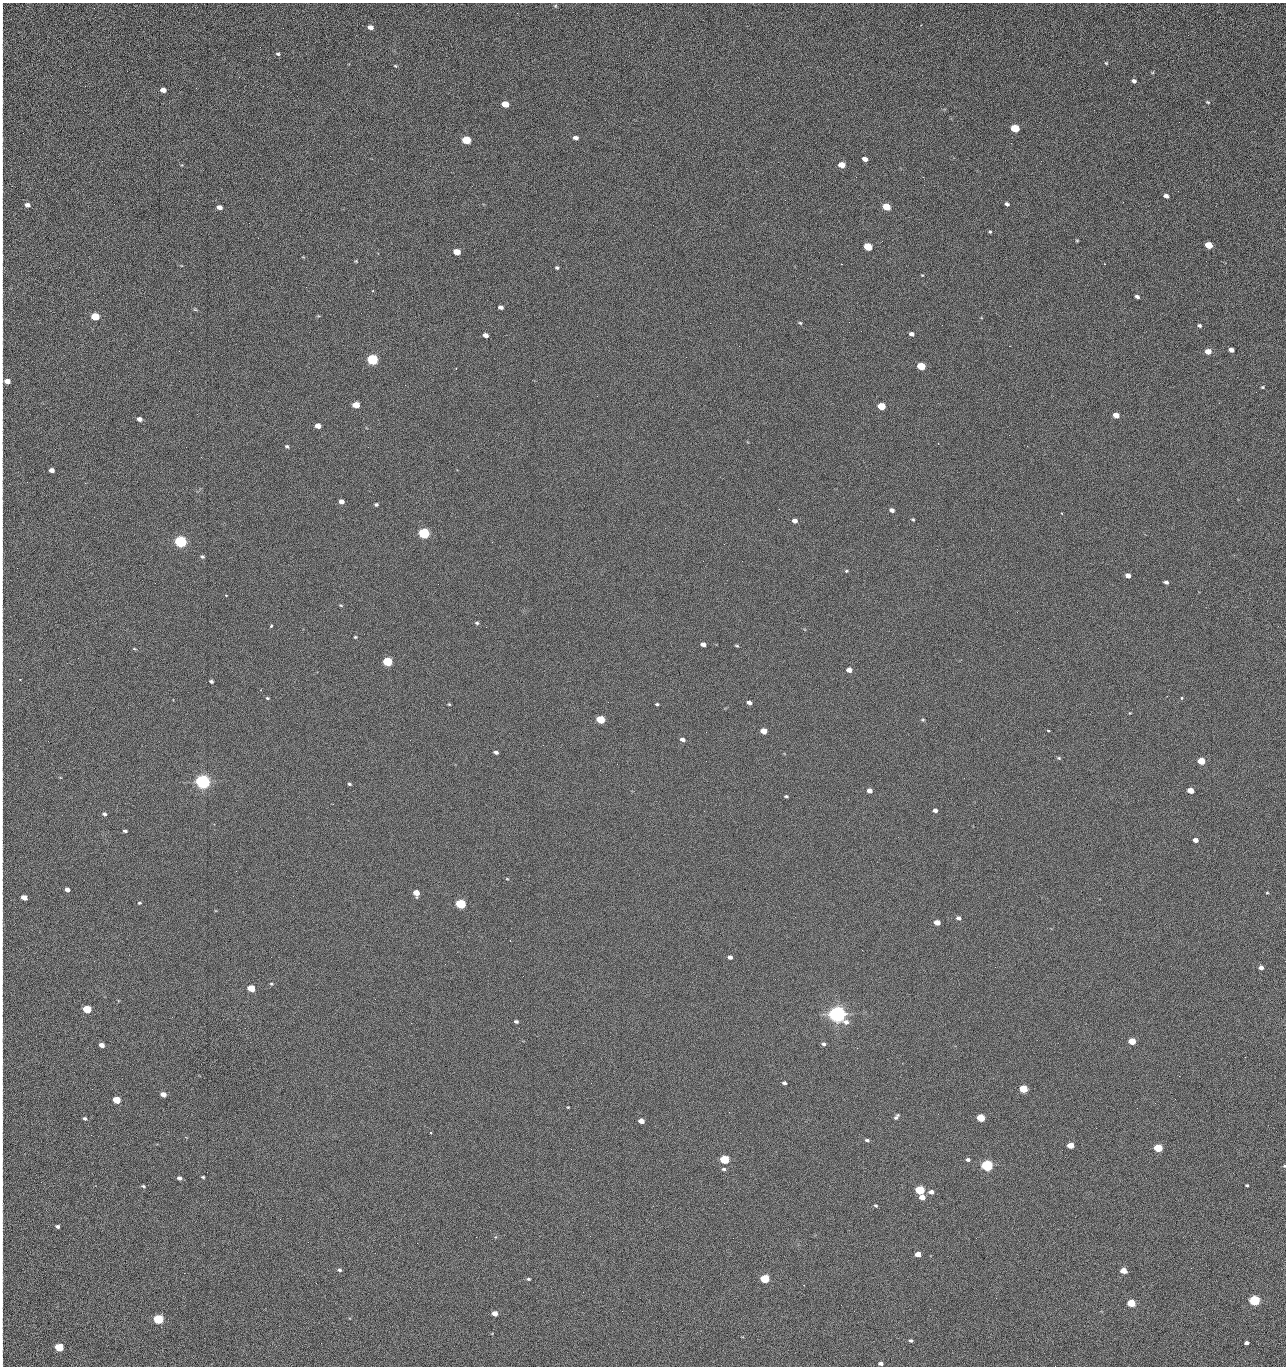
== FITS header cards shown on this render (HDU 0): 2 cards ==
NAXIS1  =                 1284 /fastest changing axis
NAXIS2  =                 1364 /next to fastest changing axis

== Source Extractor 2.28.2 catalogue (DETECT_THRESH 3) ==
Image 1284 x 1364 px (HDU 0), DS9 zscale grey, 1 PNG px = 1 image px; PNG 1288 x 1368 px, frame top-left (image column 1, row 1364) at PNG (2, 3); no overlay
Background 123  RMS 14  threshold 43.4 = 3 sigma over >= 5 px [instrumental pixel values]
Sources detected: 226; all 226 listed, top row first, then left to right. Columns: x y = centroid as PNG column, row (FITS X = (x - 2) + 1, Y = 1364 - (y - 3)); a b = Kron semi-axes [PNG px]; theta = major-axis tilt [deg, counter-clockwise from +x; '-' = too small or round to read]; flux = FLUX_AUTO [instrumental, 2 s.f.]
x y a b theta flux
555 6 5 5 - 1.2e+03
370 27 6 4 -15 5.2e+03
2 32 17 2 90 2.5e+03
1188 35 2 2 - 1.2e+03
278 54 5 5 - 1.8e+03
1106 63 5 4 - 1.0e+03
395 66 5 4 - 1.1e+03
1134 81 5 4 - 2.7e+03
2 83 19 2 90 3.4e+03
163 90 5 4 - 8.5e+03
2 101 12 2 90 2.0e+03
1208 102 5 4 - 1.1e+03
505 104 5 4 - 2.3e+04
1179 122 2 2 - 1.1e+03
1015 128 6 5 - 4.4e+04
576 138 5 4 - 3.7e+03
2 139 13 2 90 2.4e+03
466 140 6 4 -15 5.4e+04
865 159 5 4 - 6.0e+03
1041 161 3 2 - 1.9e+03
2 165 12 2 90 2.3e+03
841 165 5 4 - 1.6e+04
856 177 2 2 - 2.3e+03
923 177 2 2 - 1.8e+04
1166 196 5 4 - 3.7e+03
1123 202 2 2 - 8.6e+02
1007 204 5 4 - 2.5e+03
27 205 5 4 - 4.8e+03
219 207 5 4 - 5.9e+03
886 207 6 4 -20 2.9e+04
2 213 19 2 90 2.9e+03
990 232 3 3 - 3.6e+03
1077 240 5 3 - 9.1e+02
1209 245 5 4 - 2.4e+04
868 247 6 4 -21 4.2e+04
457 252 5 4 - 2.0e+04
2 258 19 2 90 3.4e+03
356 261 4 3 - 9.0e+02
841 264 2 2 - 2.7e+04
557 268 4 4 - 1.6e+03
922 275 3 3 - 7.3e+02
306 287 2 2 - 7.4e+02
2 291 9 2 90 1.4e+03
373 291 3 3 - 8.1e+02
1137 297 4 3 - 2.7e+03
500 307 5 4 - 3.3e+03
195 309 5 5 - 1.2e+03
95 316 5 4 - 5.2e+04
2 319 8 3 90 1.6e+03
849 322 2 2 - 6.6e+02
710 323 2 2 - 3.2e+03
800 323 5 4 - 1.3e+03
1199 325 4 3 - 2.0e+03
2 332 12 2 90 2.3e+03
912 334 5 4 - 3.6e+03
485 335 5 4 - 5.2e+03
739 346 2 2 - 4.2e+02
1231 350 5 4 - 4.4e+03
1208 352 5 4 - 1.0e+04
372 359 6 5 - 1.6e+05
921 366 5 4 - 4.0e+04
456 368 2 2 - 5.1e+02
7 381 6 4 -28 1.2e+04
1262 387 4 3 - 1.1e+03
1256 392 2 2 - 1.4e+03
356 405 5 4 - 2.0e+04
881 406 5 4 - 3.3e+04
2 415 14 2 90 2.3e+03
1116 415 5 4 - 9.8e+03
139 419 5 4 - 4.9e+03
318 426 5 4 - 9.3e+03
1009 435 2 2 - 3.4e+03
287 446 5 5 - 1.8e+03
1027 446 2 2 - 5.7e+02
186 447 2 2 - 3.1e+03
2 454 11 2 90 1.8e+03
52 470 5 4 - 5.9e+03
85 483 3 2 - 1.2e+03
341 501 5 4 - 5.1e+03
2 502 10 2 90 1.7e+03
376 505 4 4 - 1.6e+03
779 509 2 2 - 5.7e+02
892 510 5 4 - 3.5e+03
1062 513 2 2 - 8.4e+02
913 519 4 4 - 1.1e+03
795 521 5 4 - 4.8e+03
424 533 6 5 - 2.0e+05
180 542 5 5 - 3.2e+05
492 542 2 2 - 2.7e+03
2 551 15 2 90 2.6e+03
202 557 5 5 - 1.8e+03
742 561 2 2 - 6.3e+02
846 571 5 4 - 1.1e+03
2 572 17 2 90 2.7e+03
1128 576 5 4 - 5.4e+03
1166 582 4 3 - 2.3e+03
226 595 3 2 - 8.4e+02
341 605 6 3 -19 1.1e+03
477 623 5 4 - 1.6e+03
271 626 3 3 - 3.2e+03
355 637 4 3 - 1.1e+03
703 644 5 4 - 5.1e+03
737 646 5 3 - 1.1e+03
134 649 7 3 -8 1.1e+03
2 656 11 2 90 1.8e+03
387 662 5 5 - 9.1e+04
849 670 5 4 - 7.4e+03
20 680 3 2 - 6.3e+02
211 681 4 3 - 2.0e+03
267 698 4 3 - 1.1e+03
1182 698 3 3 - 2.2e+03
2 701 7 2 90 9.9e+02
749 703 5 4 - 4.0e+03
449 704 4 3 - 9.5e+02
657 704 4 3 - 1.3e+03
1130 713 4 3 - 7.3e+02
600 720 5 4 - 4.8e+04
923 720 5 3 - 1.2e+03
763 731 5 4 - 1.5e+04
1048 731 3 3 - 2.7e+03
706 732 3 2 - 8.0e+02
682 740 5 4 - 3.7e+03
543 745 2 2 - 3.2e+03
496 752 5 3 - 2.7e+03
1059 758 5 4 - 1.4e+03
706 761 2 2 - 2.0e+03
1201 761 5 4 - 2.7e+04
2 775 12 2 90 2.0e+03
203 782 6 5 - 7.1e+05
349 784 4 3 - 1.3e+03
869 791 5 4 - 5.8e+03
1190 791 5 4 - 1.3e+04
786 796 4 3 - 1.3e+03
935 810 4 4 - 3.9e+03
104 814 5 4 - 2.1e+03
125 831 4 3 - 2.0e+03
1195 840 4 4 - 5.8e+03
507 879 5 3 - 8.4e+02
67 889 5 4 - 5.4e+03
416 893 5 5 - 1.3e+04
1267 893 3 3 - 8.8e+02
24 897 5 4 - 9.8e+03
139 903 5 4 - 1.1e+03
461 904 5 5 - 1.3e+05
2 914 11 2 90 1.8e+03
958 918 5 4 - 2.9e+03
937 922 5 4 - 9.6e+03
2 939 11 2 90 1.8e+03
730 957 4 4 - 3.4e+03
1261 967 4 4 - 4.4e+03
2 971 14 2 90 2.4e+03
523 976 2 2 - 2.0e+03
271 984 5 4 - 1.2e+03
251 988 5 4 - 3.3e+04
87 1009 5 4 - 5.3e+04
837 1014 6 5 - 1.1e+06
516 1021 4 3 - 2.0e+03
411 1023 2 2 - 5.5e+03
1132 1041 5 4 - 2.9e+04
823 1044 5 4 - 2.3e+03
101 1045 5 4 - 6.3e+03
857 1048 2 2 - 1.5e+03
1245 1057 3 2 - 2.0e+03
2 1061 12 2 90 2.2e+03
1179 1076 2 2 - 2.7e+03
784 1083 4 3 - 2.2e+03
1023 1089 5 4 - 4.8e+04
163 1094 5 4 - 7.4e+03
116 1100 5 4 - 3.2e+04
1155 1103 3 2 - 9.7e+02
568 1107 3 2 - 7.3e+02
729 1112 3 2 - 1.1e+03
2 1117 11 2 90 2.1e+03
896 1117 8 4 51 2.5e+03
85 1118 4 4 - 1.9e+03
981 1118 5 4 - 4.4e+04
641 1121 5 4 - 8.7e+03
430 1132 3 3 - 1.3e+03
91 1135 2 2 - 2.6e+03
867 1140 6 4 -15 2.0e+03
1070 1145 5 4 - 1.7e+04
1158 1148 5 4 - 5.9e+04
571 1149 2 2 - 9.2e+02
2 1159 12 2 90 2.0e+03
724 1159 5 4 - 7.9e+04
968 1160 5 4 - 2.2e+03
987 1165 5 5 - 2.8e+05
1284 1166 4 3 - 8.4e+02
724 1169 6 4 -2 1.7e+03
203 1177 4 3 - 1.2e+03
179 1178 4 4 - 2.8e+03
2 1182 13 2 90 1.9e+03
1247 1185 3 3 - 1.2e+03
143 1186 5 3 - 1.4e+03
920 1190 5 4 - 8.4e+04
931 1192 6 5 - 4.0e+03
922 1197 5 4 - 9.6e+03
876 1206 4 4 - 1.4e+03
280 1219 2 2 - 2.2e+03
57 1226 4 3 - 2.1e+03
2 1236 19 2 90 2.8e+03
476 1237 2 2 - 7.0e+03
308 1242 2 2 - 1.8e+03
417 1243 2 2 - 5.4e+03
918 1254 5 4 - 9.0e+03
339 1270 5 5 - 1.8e+03
1123 1271 5 4 - 1.4e+04
2 1276 10 2 90 1.9e+03
528 1279 5 4 - 1.5e+03
765 1279 5 4 - 8.0e+04
583 1292 2 2 - 4.9e+02
996 1298 2 2 - 2.8e+03
1254 1300 5 5 - 1.9e+05
2 1301 9 2 90 1.6e+03
1131 1303 5 4 - 4.7e+04
622 1311 3 2 - 7.6e+02
495 1313 5 4 - 7.9e+03
2 1315 9 2 90 1.3e+03
158 1319 5 5 - 1.0e+05
910 1340 4 3 - 2.0e+03
321 1343 2 2 - 1.4e+03
1246 1343 4 4 - 3.3e+03
59 1347 5 4 - 5.4e+04
2 1348 10 2 90 1.4e+03
880 1363 4 3 - 3.2e+03
1055 1366 2 2 - 2.0e+03
At the frame edge (FLAGS 8, measured only in part): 33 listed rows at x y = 2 32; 2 83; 2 101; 2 139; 2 165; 2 213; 2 258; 2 291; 2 319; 2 332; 7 381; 2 415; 2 454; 2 502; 2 551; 2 572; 2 656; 2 701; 2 775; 2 914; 2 939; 2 971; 2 1061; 2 1117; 2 1159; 1284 1166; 2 1182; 2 1236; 2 1276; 2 1301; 2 1315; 2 1348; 1055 1366

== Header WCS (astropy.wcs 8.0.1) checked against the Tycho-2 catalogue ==
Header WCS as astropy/WCSLIB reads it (CRVAL/CRPIX/CD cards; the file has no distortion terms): RA---TAN/DEC--TAN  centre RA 15:41:41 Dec +51:58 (235.42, +51.97 deg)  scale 1.26 arcsec/px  FOV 26.9' x 28.5'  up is +92 deg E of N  parity flipped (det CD > 0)
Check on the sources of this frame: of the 60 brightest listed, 10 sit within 2.0 arcsec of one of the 11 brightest Tycho-2 stars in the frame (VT <= 12.29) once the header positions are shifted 0.47 arcsec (0.28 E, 0.38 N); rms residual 1.04 arcsec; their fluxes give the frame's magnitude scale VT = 24.51 - 2.5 log10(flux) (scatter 0.20 mag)
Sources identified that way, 10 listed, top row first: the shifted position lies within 2.0 arcsec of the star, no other Tycho-2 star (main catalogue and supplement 1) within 4.0 arcsec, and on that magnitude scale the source's flux lands within +1.5 / -3 mag of the star's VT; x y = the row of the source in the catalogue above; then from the Tycho-2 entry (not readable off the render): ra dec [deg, ICRS J2000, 3 dp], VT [Tycho-2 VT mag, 2 dp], TYC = Tycho-2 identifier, HIP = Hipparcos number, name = IAU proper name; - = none
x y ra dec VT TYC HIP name
372 359 235.614 +52.064 11.61 3489-1132-1 - -
424 533 235.514 +52.049 11.19 3489-1407-1 - -
203 782 235.378 +52.130 9.31 3489-1322-1 76850 -
461 904 235.303 +52.042 11.52 3489-958-1 - -
837 1014 235.232 +51.912 9.59 3489-824-1 - -
987 1165 235.143 +51.862 10.97 3489-1016-1 - -
920 1190 235.131 +51.886 12.29 3489-908-1 - -
765 1279 235.084 +51.941 11.45 3489-1346-1 - -
1254 1300 235.062 +51.771 11.53 3489-1453-1 - -
158 1319 235.075 +52.152 11.74 3489-912-1 - -